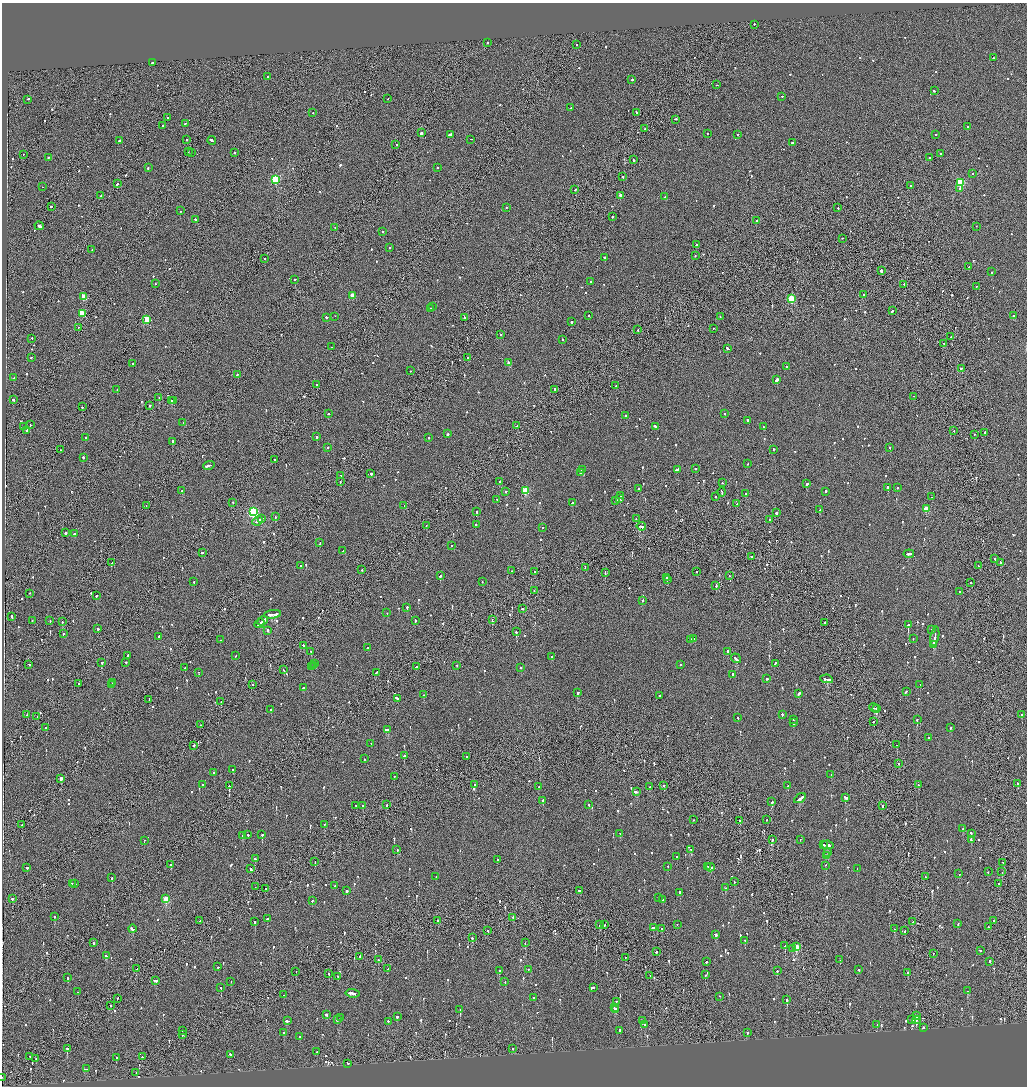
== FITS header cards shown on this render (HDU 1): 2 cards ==
NAXIS1  =                 2050
NAXIS2  =                 2168

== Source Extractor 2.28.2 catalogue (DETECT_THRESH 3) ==
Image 2050 x 2168 px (HDU 1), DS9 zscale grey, zoomed out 1/2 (1 PNG px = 2 x 2 image px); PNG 1029 x 1088 px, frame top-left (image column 2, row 2168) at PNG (2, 3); each listed source drawn as its Kron ellipse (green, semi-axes under 4 px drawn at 4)
Background -0.0942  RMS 0.068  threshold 0.203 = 3 sigma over >= 5 px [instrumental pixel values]
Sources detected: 1146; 52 cannot appear on this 1/2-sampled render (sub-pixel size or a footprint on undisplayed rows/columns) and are neither listed nor drawn; of the other 1094, the 500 brightest by FLUX_AUTO listed and drawn (594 fainter detections omitted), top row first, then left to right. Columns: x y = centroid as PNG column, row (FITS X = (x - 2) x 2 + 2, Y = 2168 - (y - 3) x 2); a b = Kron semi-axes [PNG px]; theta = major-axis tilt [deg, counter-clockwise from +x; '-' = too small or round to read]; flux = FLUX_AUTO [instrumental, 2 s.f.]
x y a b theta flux
754 25 2 2 - 87
487 43 2 2 - 79
576 45 2 1 - 98
993 58 2 2 - 110
152 63 2 2 - 140
268 77 2 2 - 99
632 80 2 2 - 140
717 85 2 1 - 93
934 91 2 2 - 240
782 97 2 1 - 92
388 99 2 2 - 180
28 100 2 2 - 160
570 108 2 2 - 88
313 113 2 2 - 110
636 113 3 2 - 200
168 118 2 2 - 130
675 120 3 1 - 350
185 124 2 2 - 76
162 126 2 2 - 94
968 127 2 1 - 93
645 129 2 1 - 110
421 133 2 2 - 680
707 134 2 2 - 120
450 135 3 2 - 210
737 135 2 2 - 92
936 135 2 2 - 97
186 140 2 2 - 78
471 140 2 1 - 120
119 141 2 2 - 410
212 141 4 2 - 320
793 143 2 2 - 280
396 145 2 2 - 100
188 152 2 1 - 95
192 153 2 2 - 94
235 153 2 2 - 620
941 154 2 2 - 91
23 155 2 2 - 96
48 158 2 2 - 170
930 158 2 2 - 240
633 160 2 1 - 100
148 168 2 2 - 250
437 168 2 2 - 91
972 174 2 2 - 75
623 177 2 2 - 100
275 180 3 3 - 1200
960 183 3 3 - 920
117 184 2 2 - 300
910 186 2 1 - 170
43 187 2 1 - 96
959 189 2 2 - 85
575 190 2 2 - 86
101 196 2 2 - 100
621 196 2 2 - 130
665 197 2 2 - 200
51 207 2 2 - 85
506 208 2 2 - 93
838 208 2 2 - 120
181 211 2 2 - 79
612 217 2 2 - 120
195 220 2 2 - 250
757 221 2 2 - 230
39 226 5 2 - 280
976 227 2 1 - 160
335 228 2 2 - 89
383 232 2 2 - 230
842 239 2 2 - 89
696 245 2 2 - 110
389 248 2 2 - 76
92 250 2 1 - 130
695 256 2 1 - 88
604 258 2 2 - 270
265 259 2 1 - 180
969 267 2 2 - 120
881 271 2 2 - 1800
991 272 2 2 - 79
295 280 2 2 - 110
591 282 2 2 - 100
155 284 2 2 - 92
904 285 2 2 - 140
977 287 2 1 - 100
864 295 2 2 - 78
353 296 3 2 - 190
84 297 3 3 - 300
792 299 3 3 - 920
432 307 2 2 - 140
431 309 2 2 - 420
892 311 2 2 - 220
82 314 3 3 - 400
588 316 2 2 - 100
1013 316 2 2 - 170
335 317 2 2 - 120
720 317 2 2 - 75
326 318 3 2 - 140
465 318 3 2 - 150
147 320 3 2 - 340
572 322 2 2 - 320
78 328 2 1 - 110
714 329 2 1 - 150
638 330 2 1 - 91
500 335 2 2 - 120
951 337 2 2 - 80
32 339 2 2 - 110
562 340 2 2 - 120
944 344 2 1 - 85
332 347 2 2 - 79
727 349 3 2 - 270
31 358 2 2 - 110
468 358 2 2 - 200
509 363 2 2 - 210
132 364 2 2 - 340
787 367 2 2 - 130
961 369 2 2 - 220
410 371 2 2 - 83
237 375 3 2 - 140
14 378 3 2 - 180
777 380 2 2 - 390
316 385 2 2 - 140
616 386 2 2 - 91
117 390 2 1 - 110
555 390 2 2 - 200
913 397 2 1 - 87
159 398 2 1 - 420
13 400 3 2 - 250
171 401 3 2 - 270
174 401 2 2 - 210
149 406 2 1 - 440
82 407 2 2 - 97
328 414 2 2 - 85
725 414 2 2 - 100
626 416 2 2 - 130
747 421 2 2 - 170
183 423 2 2 - 79
30 425 2 1 - 430
517 426 2 2 - 88
24 427 2 1 - 500
655 427 4 2 - 320
763 427 2 1 - 81
27 431 2 2 - 390
954 431 2 2 - 78
985 433 2 2 - 750
448 434 2 2 - 220
974 435 2 1 - 120
316 437 2 2 - 360
85 438 2 2 - 210
428 438 2 2 - 75
173 442 2 2 - 260
327 448 2 2 - 110
890 448 2 2 - 110
60 450 2 2 - 76
774 450 2 2 - 140
83 458 2 2 - 260
275 460 2 2 - 100
747 464 2 2 - 79
209 466 6 2 15 320
696 469 2 2 - 140
583 470 3 2 - 530
677 470 4 2 - 210
580 473 2 2 - 89
371 474 2 2 - 210
341 476 2 1 - 75
340 482 2 1 - 180
500 482 2 2 - 94
722 483 2 2 - 96
806 484 2 2 - 170
888 488 2 2 - 660
897 488 2 2 - 160
638 489 2 2 - 210
182 491 2 2 - 110
525 491 3 3 - 580
506 492 2 2 - 220
722 492 4 2 - 260
826 492 2 2 - 330
745 494 3 2 - 270
621 496 2 2 - 100
716 497 2 2 - 80
932 497 2 2 - 75
620 499 2 2 - 93
497 500 2 2 - 140
616 501 2 2 - 100
233 503 2 2 - 140
572 503 3 2 - 1400
737 504 2 2 - 150
146 506 2 1 - 99
404 506 2 2 - 85
926 509 3 3 - 440
820 510 2 2 - 83
253 512 4 3 - 1700
477 512 2 2 - 220
777 513 2 2 - 660
275 517 2 2 - 120
261 519 4 1 - 230
636 519 2 2 - 81
769 520 2 2 - 100
257 521 6 2 25 440
476 525 2 2 - 89
426 526 2 2 - 210
641 527 4 2 - 330
542 528 2 1 - 76
66 533 3 2 - 250
74 534 2 2 - 450
320 543 3 2 - 230
451 546 2 2 - 140
343 551 2 2 - 96
202 553 3 2 - 160
909 554 5 2 - 370
751 557 2 2 - 170
995 559 2 2 - 110
112 563 2 2 - 78
1000 563 2 1 - 140
301 566 2 2 - 120
978 566 2 2 - 110
585 568 2 1 - 86
362 570 2 2 - 120
512 571 2 1 - 170
535 572 2 2 - 130
696 572 2 1 - 120
605 573 3 1 - 190
440 576 2 2 - 150
729 576 2 1 - 83
667 578 2 1 - 270
667 580 2 2 - 210
194 582 2 2 - 100
482 582 2 1 - 130
971 583 2 1 - 170
716 586 2 2 - 210
534 591 2 2 - 89
960 592 2 2 - 89
30 594 2 2 - 83
96 596 2 2 - 240
642 601 2 2 - 81
407 608 2 2 - 310
522 609 2 2 - 170
387 613 2 2 - 93
272 615 8 2 8 770
12 617 3 2 - 140
492 620 3 2 - 170
32 621 2 2 - 110
50 621 2 2 - 87
263 621 5 2 - 710
415 621 2 2 - 140
62 622 2 2 - 240
824 623 2 2 - 180
260 624 5 1 - 440
908 625 2 2 - 1000
97 629 2 2 - 610
932 630 2 2 - 130
268 631 2 2 - 350
516 632 2 2 - 190
63 634 2 2 - 140
159 637 2 2 - 180
935 637 10 2 80 650
694 639 3 2 - 110
913 639 2 2 - 82
221 640 2 2 - 130
690 640 2 2 - 160
933 645 4 2 - 260
303 646 3 2 - 200
367 648 2 2 - 170
311 652 3 2 - 150
728 652 2 2 - 260
128 656 2 2 - 130
236 656 2 2 - 82
551 657 2 2 - 95
736 659 5 2 - 370
102 663 2 2 - 560
126 663 2 2 - 220
315 664 3 2 - 210
775 664 3 2 - 140
29 665 2 2 - 94
680 665 2 2 - 140
313 666 2 2 - 180
457 666 2 2 - 120
311 667 2 2 - 200
416 667 2 2 - 110
185 668 2 1 - 240
521 668 2 2 - 170
284 670 3 2 - 140
198 673 2 1 - 85
376 673 3 2 - 150
733 675 2 2 - 390
767 679 2 2 - 280
827 679 6 2 -10 480
112 683 2 1 - 130
79 684 2 2 - 96
111 685 2 2 - 240
253 685 2 1 - 110
920 685 2 2 - 190
303 688 2 2 - 200
906 692 3 2 - 140
578 693 2 2 - 400
799 694 2 2 - 450
423 695 2 2 - 91
659 696 2 2 - 150
397 699 4 2 - 250
149 700 2 1 - 140
221 702 2 2 - 79
874 708 5 2 - 360
877 708 3 1 - 190
271 710 2 2 - 160
26 715 2 1 - 89
782 715 2 2 - 150
1022 715 2 2 - 250
37 717 2 2 - 110
738 718 2 2 - 85
793 720 2 2 - 96
917 720 2 2 - 250
873 722 2 1 - 85
794 723 2 2 - 220
200 725 2 1 - 81
46 728 2 2 - 110
950 728 2 2 - 110
388 730 4 2 - 380
929 738 2 1 - 76
371 744 2 2 - 82
897 745 2 2 - 85
194 746 2 2 - 150
404 756 2 2 - 210
466 757 2 2 - 90
364 759 2 2 - 88
899 764 2 1 - 90
232 770 2 2 - 75
213 773 3 2 - 150
831 775 2 2 - 170
394 777 3 2 - 130
61 779 3 2 - 89
1017 784 2 2 - 90
202 785 2 2 - 87
474 785 2 2 - 100
918 785 2 2 - 120
229 786 2 2 - 1100
664 786 2 2 - 110
788 786 2 2 - 90
539 787 2 2 - 190
650 787 3 2 - 280
636 792 4 2 - 200
845 798 3 2 - 170
800 799 6 2 32 1000
543 801 3 2 - 100
771 802 2 1 - 360
386 805 2 2 - 180
589 805 2 2 - 120
356 806 2 2 - 92
363 806 2 2 - 140
883 806 3 1 - 360
693 820 2 1 - 79
767 820 2 1 - 84
739 821 2 1 - 390
22 825 2 2 - 180
324 825 2 2 - 99
963 829 2 2 - 130
620 834 2 2 - 99
971 834 3 2 - 290
248 835 2 2 - 110
262 835 2 2 - 150
242 836 2 2 - 140
772 840 2 2 - 130
800 840 2 1 - 120
971 840 2 2 - 170
144 841 2 1 - 82
823 845 2 1 - 180
828 845 6 2 -6 440
397 850 2 2 - 80
691 850 2 2 - 200
828 853 2 2 - 84
826 856 2 2 - 190
677 857 2 2 - 83
255 859 3 2 - 200
497 860 2 2 - 110
315 862 2 1 - 180
1003 863 2 1 - 76
171 865 3 2 - 130
707 866 2 1 - 170
826 866 2 1 - 250
668 867 2 2 - 80
27 868 2 2 - 290
710 868 4 2 - 350
251 869 3 2 - 460
857 869 2 1 - 84
988 872 2 2 - 79
1002 872 2 1 - 240
959 874 2 2 - 80
436 877 2 2 - 78
925 877 2 2 - 110
112 878 2 2 - 420
734 882 2 2 - 88
72 884 2 2 - 140
75 884 2 2 - 180
999 884 2 1 - 170
335 886 2 2 - 160
255 887 2 1 - 130
725 888 2 2 - 120
266 889 2 1 - 82
346 891 2 2 - 670
580 891 3 2 - 150
679 893 2 2 - 210
659 898 2 1 - 96
12 899 2 2 - 350
166 899 3 3 - 560
663 900 3 2 - 180
312 901 2 2 - 140
54 917 2 2 - 150
513 918 2 2 - 150
267 919 2 2 - 260
200 921 2 2 - 120
438 921 2 1 - 530
994 921 2 2 - 390
255 922 2 2 - 380
913 922 2 2 - 110
958 924 2 2 - 100
599 925 2 1 - 350
604 925 2 1 - 90
677 925 2 2 - 77
988 927 2 2 - 180
653 928 3 2 - 300
132 929 4 2 - 250
661 929 2 2 - 190
894 929 2 2 - 83
488 931 2 2 - 87
905 931 2 2 - 260
716 935 3 2 - 170
472 938 2 2 - 250
745 941 2 2 - 110
93 943 2 2 - 220
525 943 2 2 - 160
785 946 2 1 - 260
796 947 3 3 - 620
793 949 2 2 - 89
980 951 2 2 - 81
656 952 2 2 - 270
933 954 2 1 - 99
106 956 3 2 - 230
360 957 3 2 - 360
625 958 2 1 - 110
378 960 2 2 - 110
840 960 2 2 - 82
706 962 2 2 - 180
990 962 2 2 - 350
218 967 2 2 - 79
137 969 2 1 - 84
388 969 2 2 - 240
528 970 2 2 - 120
859 970 2 2 - 180
499 971 2 2 - 190
777 971 2 2 - 180
296 972 2 1 - 110
908 973 2 2 - 140
329 974 2 2 - 110
706 975 2 1 - 170
650 976 2 1 - 120
338 977 2 2 - 80
67 978 3 2 - 150
155 981 3 2 - 280
231 982 2 2 - 79
505 982 2 2 - 75
221 988 2 2 - 330
593 988 2 2 - 180
968 991 3 2 - 200
78 992 2 1 - 190
352 994 7 2 -7 840
284 995 2 2 - 77
720 997 2 1 - 79
534 998 2 2 - 120
117 999 2 2 - 160
787 1000 2 2 - 320
616 1002 2 2 - 95
110 1006 2 1 - 120
614 1008 2 2 - 120
460 1010 2 2 - 430
615 1010 3 2 - 450
326 1015 2 2 - 690
916 1016 2 2 - 3000
397 1017 2 2 - 150
340 1018 2 2 - 77
337 1020 2 2 - 170
912 1020 3 2 - 130
916 1020 4 2 - 97
287 1021 3 2 - 170
643 1021 2 2 - 81
388 1022 2 2 - 120
644 1025 2 2 - 180
877 1025 2 2 - 110
923 1028 2 2 - 260
182 1031 2 2 - 97
619 1031 3 2 - 280
284 1033 2 2 - 84
747 1033 2 2 - 77
182 1035 2 1 - 80
299 1037 2 2 - 140
67 1049 2 2 - 520
513 1049 2 2 - 130
317 1052 2 2 - 410
231 1055 3 2 - 330
30 1057 2 2 - 240
142 1057 2 1 - 160
116 1058 2 2 - 230
36 1059 2 1 - 76
348 1064 3 2 - 88
86 1069 2 2 - 100
136 1073 2 2 - 87
2 1078 2 1 - 110
At the frame edge (FLAGS 8, measured only in part): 1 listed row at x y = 2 1078
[594 fainter detections neither listed nor drawn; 52 sub-pixel or undisplayed-footprint detections neither listed nor drawn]